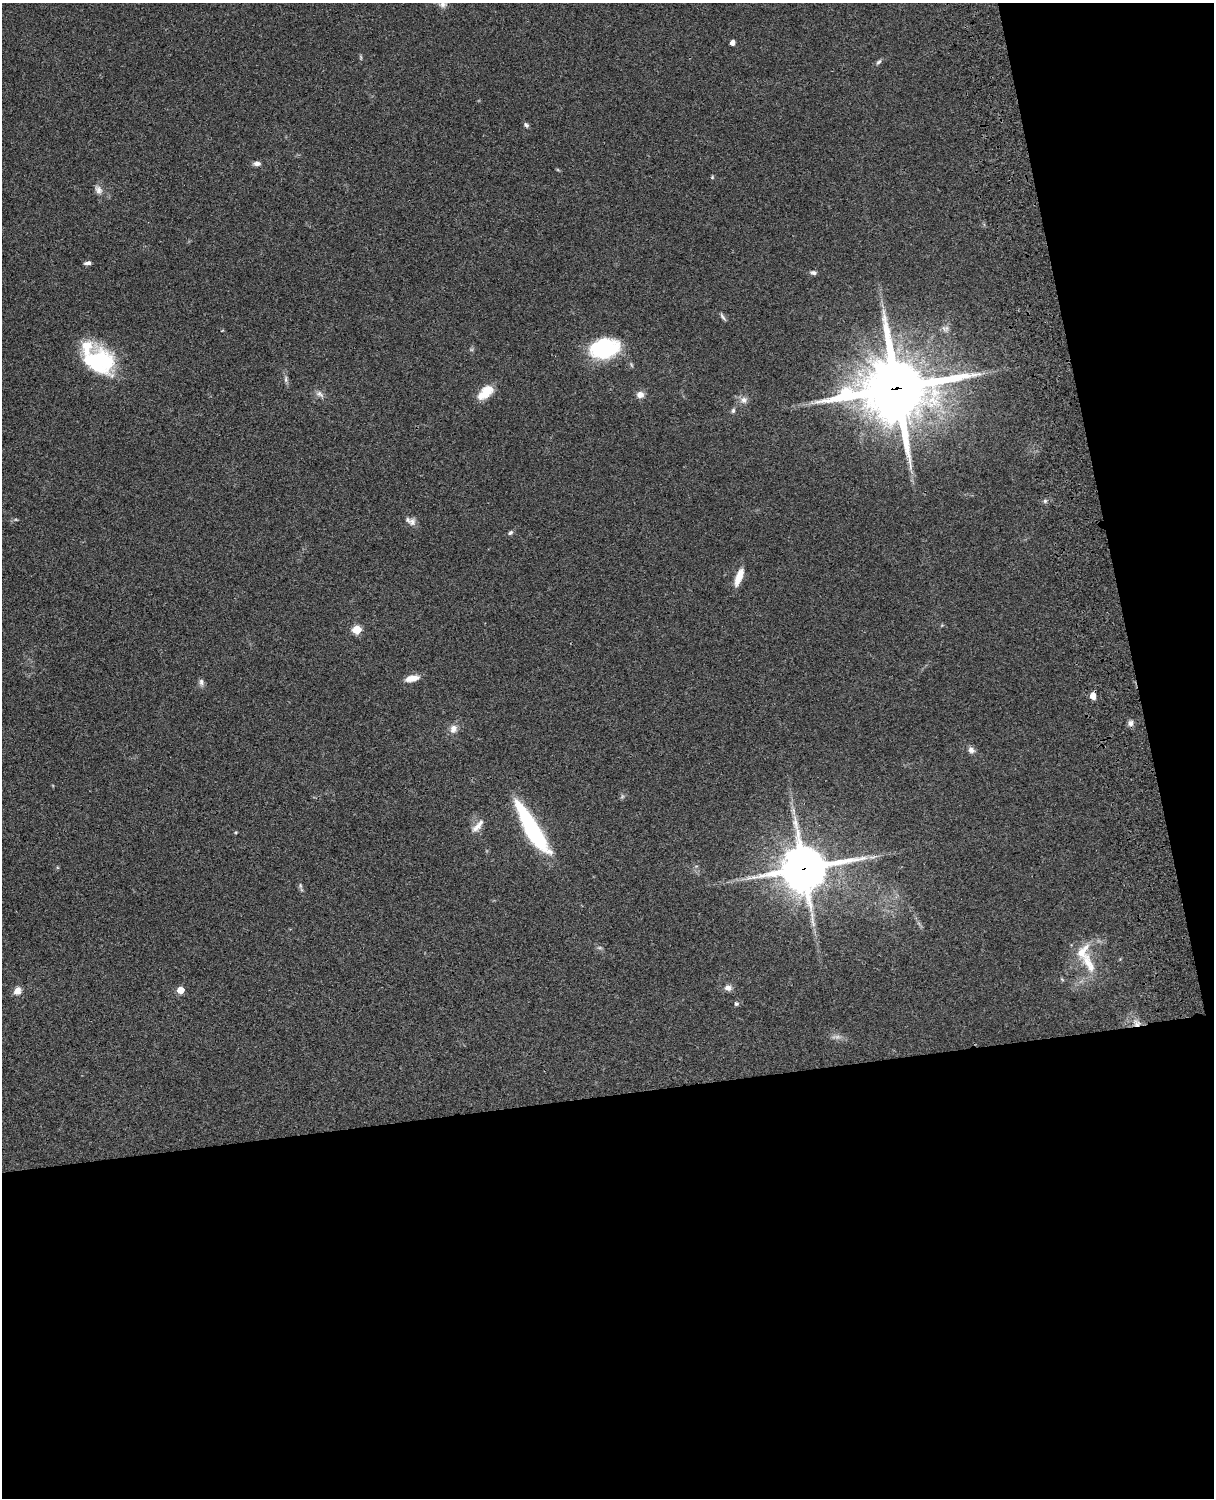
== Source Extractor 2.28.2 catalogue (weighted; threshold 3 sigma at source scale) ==
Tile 12 of 4 x 3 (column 4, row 3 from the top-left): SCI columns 3758-4969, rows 277-1772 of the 5088 x 4927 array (HDU 1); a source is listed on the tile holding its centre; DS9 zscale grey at full resolution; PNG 1216 x 1500 px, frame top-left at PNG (2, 3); no overlay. Shown black and unused: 33% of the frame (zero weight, under 3 of 4 exposures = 6% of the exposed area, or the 3 px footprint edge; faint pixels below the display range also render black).
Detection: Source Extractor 2.28.2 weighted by HDU 2 'WHT'; one run over the whole footprint, this tile lists its part. Background 0.0918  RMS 0.0062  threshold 0.0278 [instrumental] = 3 sigma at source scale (4.5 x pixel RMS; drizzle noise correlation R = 1.50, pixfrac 1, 0.05/0.05 arcsec/px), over >= 5 px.
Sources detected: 48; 2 too faint to see at this stretch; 1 long thin detection or spike segment (spike, bleed or trail) — not listed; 3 inside a brighter listed object's ellipse — not listed separately; the other 42 listed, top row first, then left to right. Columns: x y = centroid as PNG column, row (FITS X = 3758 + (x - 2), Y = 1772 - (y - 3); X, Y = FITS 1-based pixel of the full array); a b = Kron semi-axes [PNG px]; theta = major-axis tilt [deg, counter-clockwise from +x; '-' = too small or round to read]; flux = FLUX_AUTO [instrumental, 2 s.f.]
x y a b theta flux
443 4 11 10 - 3.7
732 43 4 4 - 3.3
361 57 6 4 -89 0.79
879 62 8 5 43 1.3
526 125 7 5 -45 1.3
257 163 8 5 0 2.3
712 177 5 4 - 0.67
99 190 13 8 -69 3.4
88 263 8 4 5 1.7
813 273 8 5 -7 1.7
723 317 13 4 -55 1.5
604 348 28 19 11 53
103 361 38 25 -55 41
286 379 10 4 -90 1.6
897 388 26 21 6 4600
485 392 21 11 41 11
319 394 13 7 -34 2.8
640 395 9 8 - 3.5
743 400 11 9 -5 3.4
812 403 7 4 -19 1.2
733 410 7 5 86 1.3
1045 501 6 5 - 1.1
412 522 11 9 79 3.2
510 533 7 5 43 1.4
739 577 21 7 69 8.6
357 629 5 5 - 24
412 678 15 7 11 6.4
201 682 10 6 -83 2
1093 696 6 5 - 5.5
1131 723 8 6 78 2.4
453 729 12 10 73 4.1
971 750 9 7 -39 2.6
478 826 22 8 48 5.2
532 829 55 12 -59 77
804 869 16 15 - 2200
300 886 8 4 -81 1.1
1089 964 35 13 -63 15
728 988 9 7 -8 3.2
180 990 5 5 - 10
17 991 8 7 - 5.1
736 1004 5 5 - 1.2
1137 1023 13 10 -50 5
Overlapping masked pixels (flux is a lower limit): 3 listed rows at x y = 897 388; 804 869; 1137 1023
Isophote crosses this tile's border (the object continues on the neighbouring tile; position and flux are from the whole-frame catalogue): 1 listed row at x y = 443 4